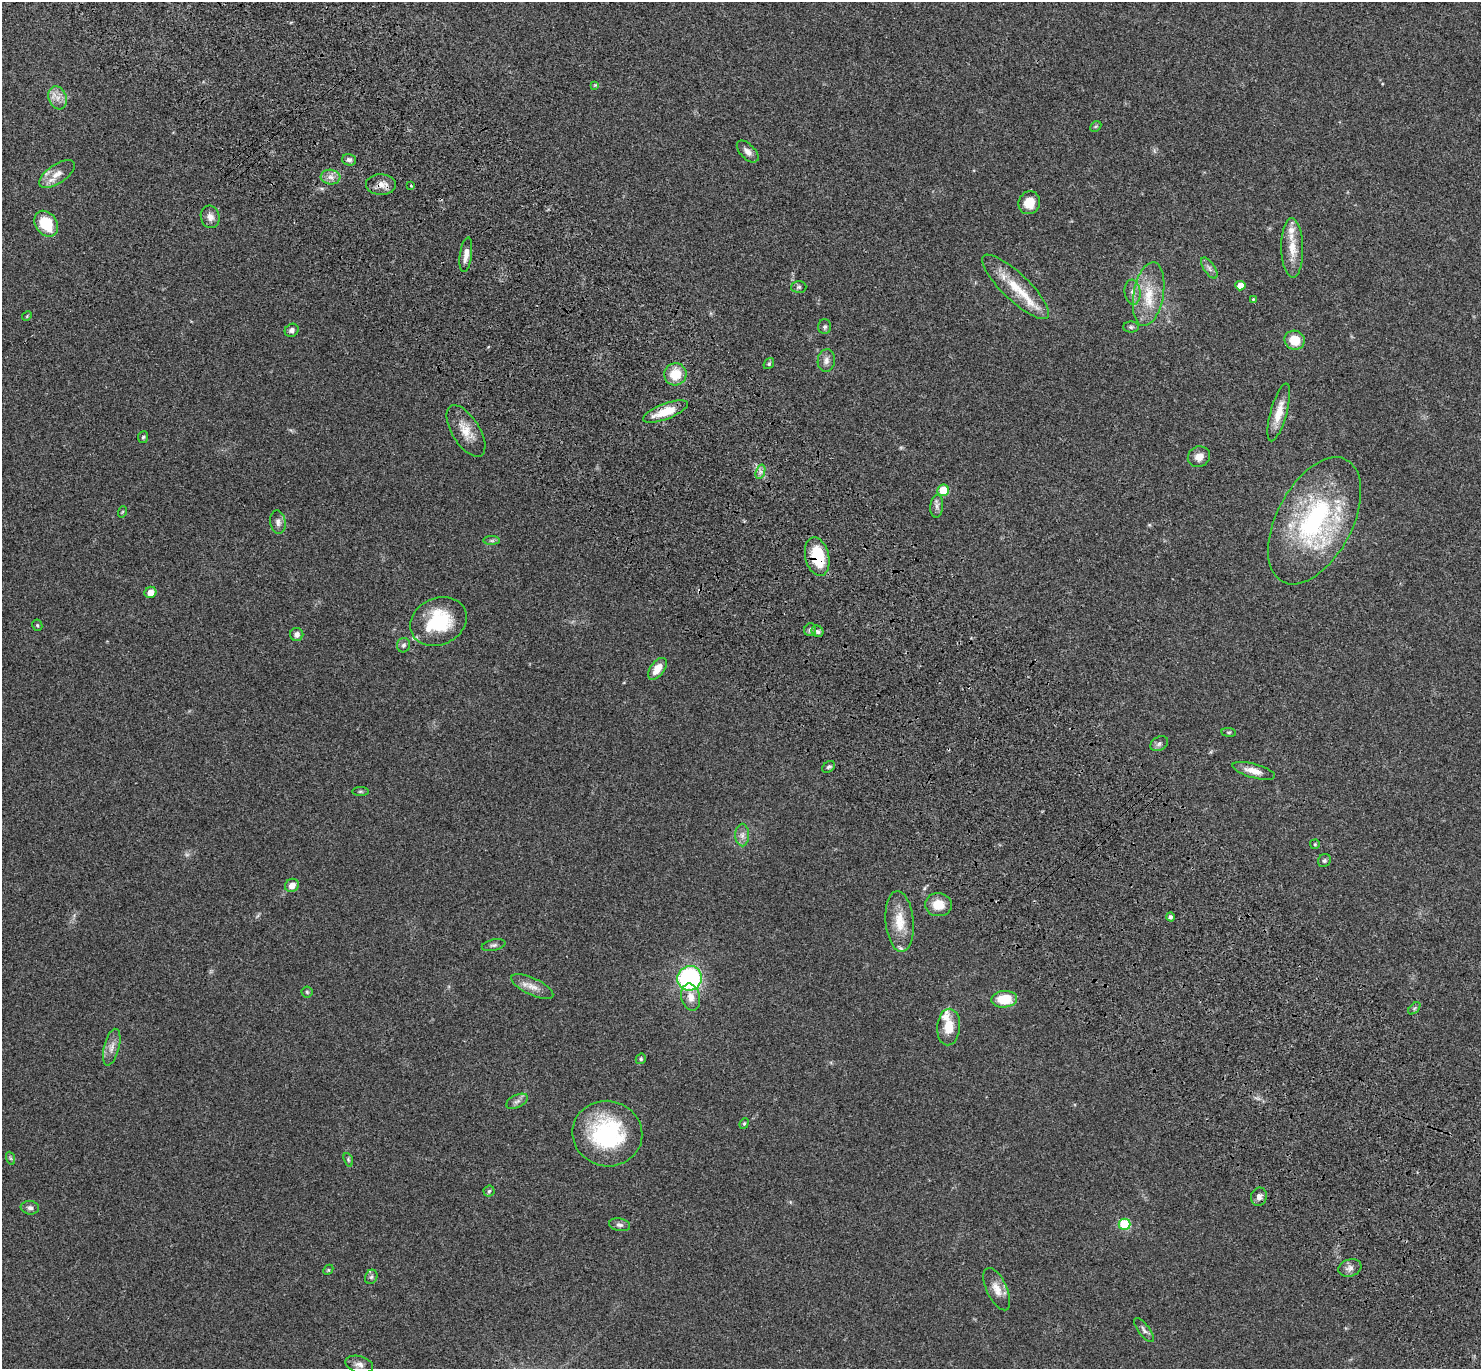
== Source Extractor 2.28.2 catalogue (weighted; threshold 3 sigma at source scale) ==
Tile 6 of 4 x 4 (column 2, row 2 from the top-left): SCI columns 1578-3056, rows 2982-4348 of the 6115 x 6104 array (HDU 1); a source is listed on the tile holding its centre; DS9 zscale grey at full resolution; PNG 1483 x 1371 px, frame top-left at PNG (2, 2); each listed source drawn as its Kron ellipse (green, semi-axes under 4 px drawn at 4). Shown black and unused: <1% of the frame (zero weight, under 3 of 4 exposures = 6% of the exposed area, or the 3 px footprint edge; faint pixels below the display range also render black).
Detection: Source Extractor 2.28.2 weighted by HDU 2 'WHT'; one run over the whole footprint, this tile lists its part. Background 0.051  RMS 0.0054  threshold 0.0242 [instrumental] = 3 sigma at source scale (4.5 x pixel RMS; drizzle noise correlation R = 1.50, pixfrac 1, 0.05/0.05 arcsec/px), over >= 5 px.
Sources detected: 93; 2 too faint to see at this stretch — neither listed nor drawn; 3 inside a brighter listed object's ellipse — not listed separately; the other 88 listed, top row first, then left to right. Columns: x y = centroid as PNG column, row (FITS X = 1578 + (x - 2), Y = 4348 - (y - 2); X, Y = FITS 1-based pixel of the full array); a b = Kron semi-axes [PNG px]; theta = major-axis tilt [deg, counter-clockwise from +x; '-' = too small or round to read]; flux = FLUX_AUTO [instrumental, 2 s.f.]
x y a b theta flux
595 85 4 4 - 0.5
58 98 12 9 -70 4.1
1096 126 6 4 43 0.7
748 151 13 7 -45 2.8
349 160 7 6 - 1.5
57 174 20 9 35 5.7
331 177 10 7 -4 2.9
381 185 15 10 -2 4.4
411 186 4 2 - 0.47
1029 203 12 10 64 8.4
210 217 11 9 -74 3.4
46 224 14 10 -54 17
1292 248 30 11 -89 9.5
466 255 17 6 82 4.1
1209 268 12 5 -56 1.9
1240 286 5 5 - 6.2
799 287 8 6 2 1.1
1016 287 44 13 -44 16
1132 292 12 8 -84 3.1
1149 294 32 15 80 16
1253 299 4 4 - 0.46
27 316 5 4 - 0.5
825 327 7 6 - 1.2
1131 327 8 5 -1 1.1
292 330 7 6 - 2
1295 340 10 9 - 9.2
826 361 11 8 82 2.7
769 364 6 4 50 0.76
675 374 11 11 - 11
665 412 24 8 21 11
1279 412 30 8 74 8.2
466 431 29 14 -58 8.7
143 437 6 5 - 0.93
1199 457 11 10 - 4.5
760 472 7 4 72 1.6
943 490 6 5 - 11
937 506 11 6 86 2.1
122 512 6 3 71 0.5
1315 521 69 38 62 88
278 522 12 7 -82 2.6
492 540 8 4 0 0.96
817 557 19 12 -76 22
150 592 6 5 - 4.8
438 621 29 23 25 30
37 625 6 5 - 0.72
810 630 6 6 - 1.5
818 631 6 5 - 1.2
297 634 7 6 - 2.3
404 645 7 6 - 1.4
657 669 12 7 53 6.5
1229 732 7 3 -7 0.72
1159 744 9 6 30 1.6
829 767 7 5 39 1
1254 771 22 7 -16 5.5
360 791 8 4 0 0.75
742 835 11 7 90 2.8
1315 844 5 5 - 0.54
1324 861 7 6 - 1.1
292 885 7 6 - 4.2
938 905 13 11 -4 8.2
1170 917 4 4 - 1.4
900 921 30 14 -85 12
494 945 12 5 12 1.5
690 978 12 12 - 73
532 987 23 8 -25 5
307 992 5 5 - 0.84
691 997 14 9 -77 5.1
1004 999 13 8 4 15
1414 1008 7 4 45 0.87
949 1027 18 11 86 10
112 1047 19 7 76 3.9
641 1059 5 5 - 0.79
517 1101 12 6 25 2.1
744 1123 5 4 - 0.67
607 1134 35 32 -14 54
10 1158 7 4 -71 0.78
348 1160 7 4 -71 0.74
489 1191 5 5 - 0.97
1259 1197 9 8 - 2.5
30 1208 9 6 -6 1.7
1125 1224 6 6 - 27
620 1225 11 6 -11 1.7
1350 1268 12 8 18 2.6
328 1270 6 4 46 0.62
371 1277 7 6 - 1.1
997 1289 23 10 -65 6.3
1144 1330 14 5 -53 1.9
359 1364 14 8 -15 2.8
Overlapping masked pixels (flux is a lower limit): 3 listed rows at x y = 381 185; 665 412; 817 557